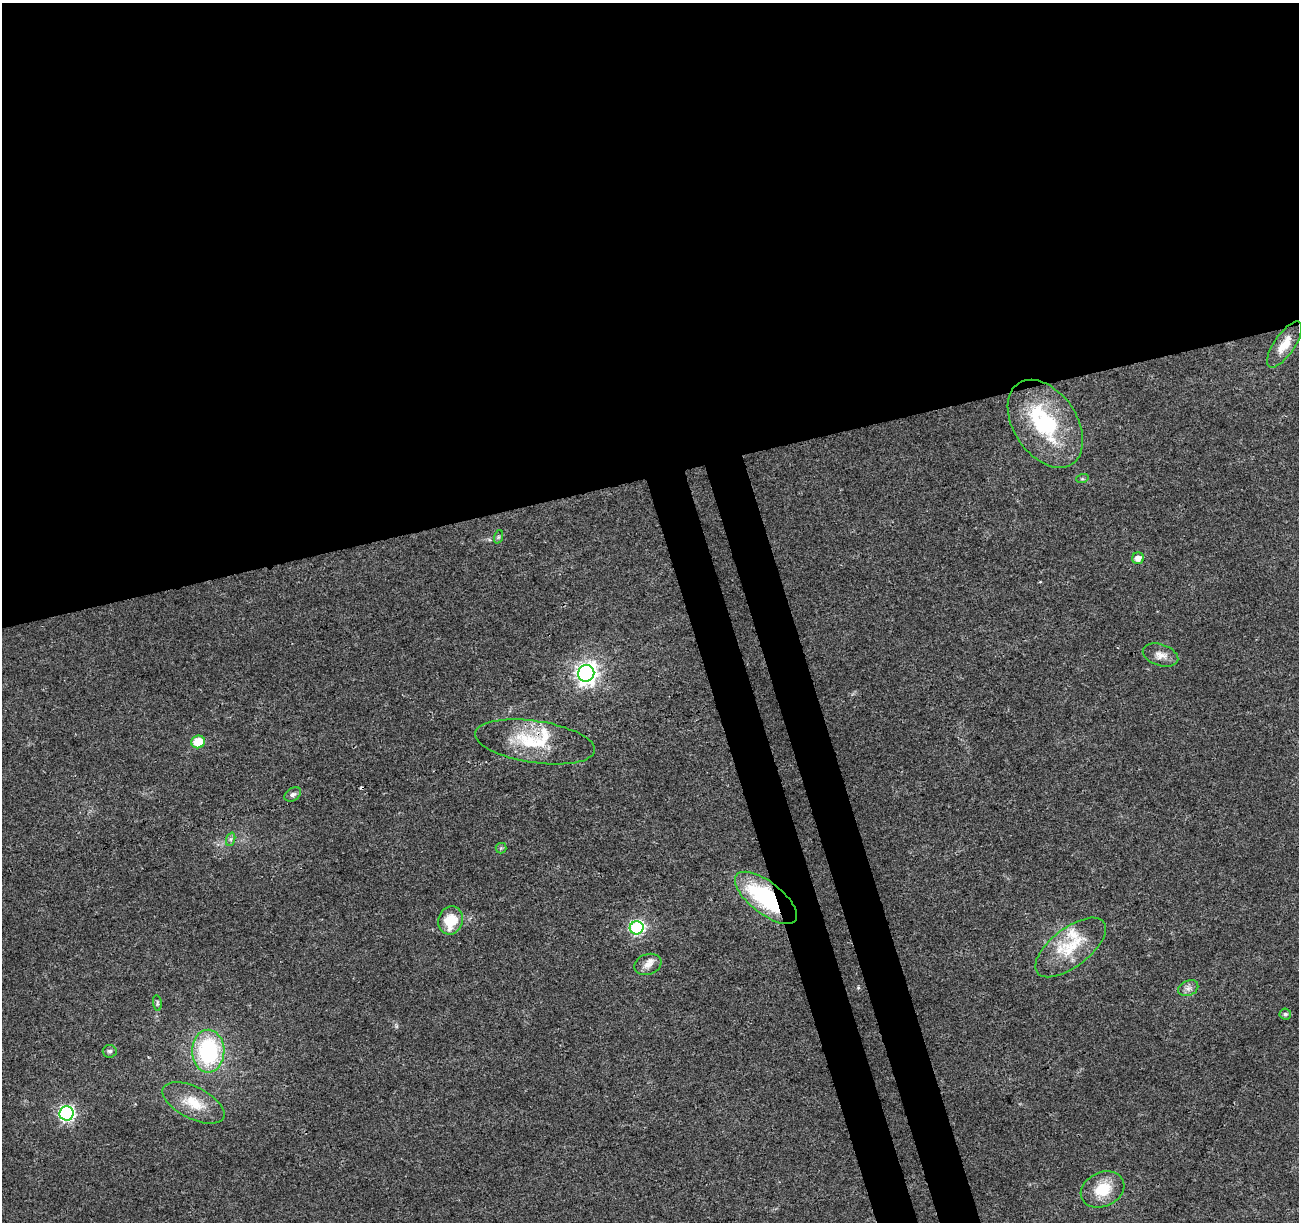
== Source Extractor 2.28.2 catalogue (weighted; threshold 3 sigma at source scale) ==
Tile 2 of 4 x 4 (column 2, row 1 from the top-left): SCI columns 1353-2649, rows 3729-4948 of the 5300 x 5068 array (HDU 1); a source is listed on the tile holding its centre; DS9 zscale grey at full resolution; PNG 1301 x 1224 px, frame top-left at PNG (2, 3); each listed source drawn as its Kron ellipse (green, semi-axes under 4 px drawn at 4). Shown black and unused: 43% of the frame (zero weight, under 3 of 4 exposures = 5% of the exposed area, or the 3 px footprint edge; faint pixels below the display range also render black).
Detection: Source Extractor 2.28.2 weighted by HDU 2 'WHT'; one run over the whole footprint, this tile lists its part. Background 0.0184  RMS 0.0029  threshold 0.0132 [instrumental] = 3 sigma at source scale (4.5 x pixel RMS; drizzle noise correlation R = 1.50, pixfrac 1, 0.0396/0.0396 arcsec/px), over >= 5 px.
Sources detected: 29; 1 cosmic-ray / hot-pixel residue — neither listed nor drawn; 3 inside a brighter listed object's ellipse — not listed separately; the other 25 listed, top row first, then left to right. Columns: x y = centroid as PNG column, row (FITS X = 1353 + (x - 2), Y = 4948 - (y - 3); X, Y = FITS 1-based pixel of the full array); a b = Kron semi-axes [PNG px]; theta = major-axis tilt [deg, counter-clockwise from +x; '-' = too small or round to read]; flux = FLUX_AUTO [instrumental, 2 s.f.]
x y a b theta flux
1285 344 27 10 55 4.8
1045 424 48 31 -56 29
1082 479 6 4 17 0.38
498 537 7 4 71 0.47
1138 558 6 6 - 1.8
1160 655 18 10 -18 2.7
586 673 8 8 - 170
198 742 7 6 - 6.5
535 742 60 21 -8 16
293 794 9 6 32 0.93
231 839 7 4 72 0.59
501 848 5 5 - 0.42
766 898 37 16 -38 31
450 920 14 12 72 8.2
637 928 7 6 - 47
1071 947 42 19 37 12
648 964 14 10 19 2.3
1188 988 10 7 24 1.3
157 1003 8 4 -82 0.57
1285 1014 6 5 - 0.79
110 1051 7 6 - 0.71
208 1051 21 16 89 31
193 1103 34 16 -27 7.8
66 1113 7 7 - 66
1103 1189 23 17 26 8.3
Overlapping masked pixels (flux is a lower limit): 2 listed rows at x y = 535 742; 766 898